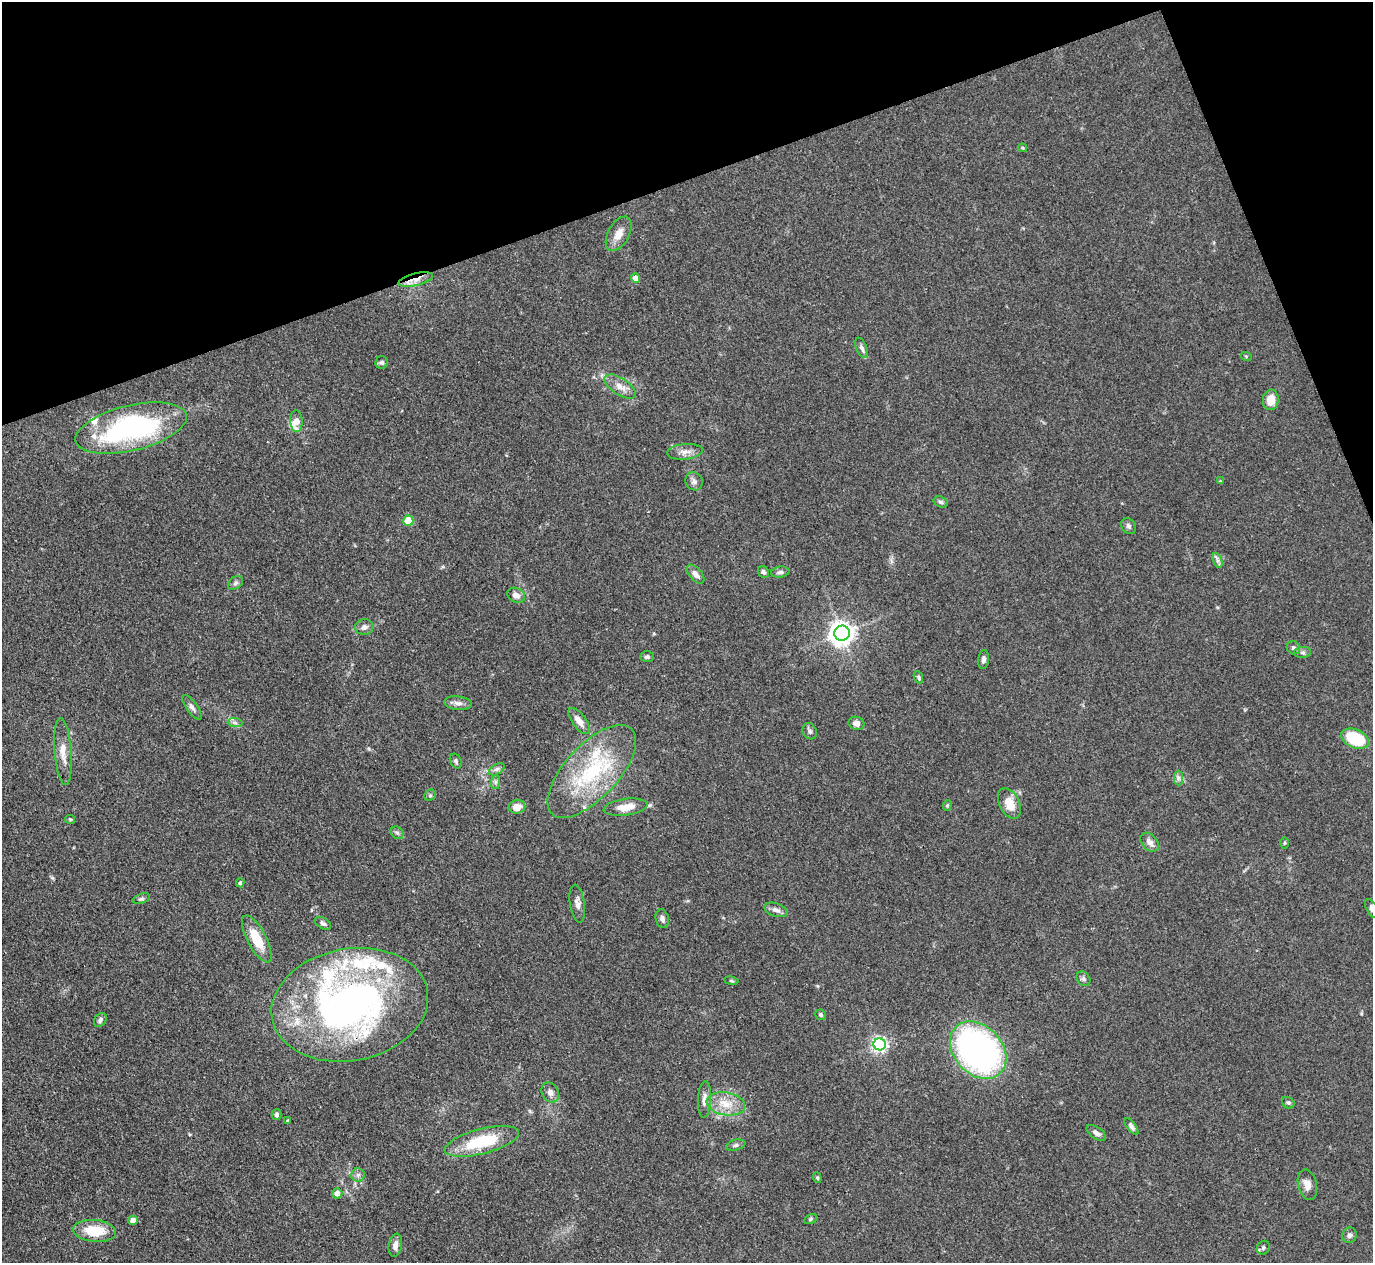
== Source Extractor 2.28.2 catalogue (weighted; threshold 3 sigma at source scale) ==
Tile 3 of 4 x 4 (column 3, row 1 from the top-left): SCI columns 2745-4115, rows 4063-5323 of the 5489 x 5476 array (HDU 1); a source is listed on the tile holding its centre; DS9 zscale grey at full resolution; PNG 1375 x 1265 px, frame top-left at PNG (2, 2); each listed source drawn as its Kron ellipse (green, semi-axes under 4 px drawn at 4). Shown black and unused: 18% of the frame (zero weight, under 3 of 4 exposures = <1% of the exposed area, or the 3 px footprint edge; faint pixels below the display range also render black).
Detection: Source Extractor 2.28.2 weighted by HDU 2 'WHT'; one run over the whole footprint, this tile lists its part. Background 0.114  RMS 0.0067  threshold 0.03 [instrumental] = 3 sigma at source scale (4.5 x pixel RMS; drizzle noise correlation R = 1.50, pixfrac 1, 0.05/0.05 arcsec/px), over >= 5 px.
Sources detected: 97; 10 inside a brighter listed object's ellipse — not listed separately; the other 87 listed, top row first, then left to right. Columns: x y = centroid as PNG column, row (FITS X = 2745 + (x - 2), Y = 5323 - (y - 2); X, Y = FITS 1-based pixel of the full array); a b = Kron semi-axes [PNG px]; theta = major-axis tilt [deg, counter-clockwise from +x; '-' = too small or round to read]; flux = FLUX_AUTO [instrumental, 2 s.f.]
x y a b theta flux
1023 148 4 3 - 0.8
619 234 19 10 61 7.3
635 278 4 4 - 5
416 279 17 6 14 6.6
862 348 11 5 -67 2.1
1246 356 5 3 - 0.66
382 362 6 6 - 1.6
620 387 18 8 -34 6.5
1271 400 10 8 84 9.2
296 421 11 6 -87 8.8
131 428 57 22 14 130
685 452 18 8 5 4.9
694 481 9 8 - 2.6
1220 481 3 3 - 0.55
941 502 7 5 -18 1.7
408 521 5 5 - 20
1129 526 8 7 - 1.9
1218 561 8 4 -72 2
763 572 6 5 - 1.9
780 572 9 5 8 1.8
696 574 11 6 -48 3.5
236 583 8 5 41 1.7
516 595 9 7 -26 4.3
364 627 9 7 9 3.1
842 633 8 7 - 590
1293 648 7 6 - 1.8
1303 652 8 5 5 1.7
647 657 7 5 1 1.6
983 660 9 5 83 2.1
918 677 6 4 -64 1.1
458 703 14 6 -7 3.3
192 707 14 5 -54 2.5
579 721 15 7 -53 5.6
235 723 7 4 -2 1.7
856 723 8 6 -17 3.3
810 731 8 7 - 1.9
1355 739 14 9 -24 30
63 752 33 8 -85 9.3
456 761 8 5 -64 1.6
497 769 8 5 31 2.1
592 771 58 26 47 65
1178 778 7 4 90 1.7
495 782 7 4 90 1.4
430 795 6 5 - 1.1
1009 804 16 10 -64 11
947 805 5 4 - 0.92
517 807 8 7 - 6.8
625 807 22 8 8 11
70 819 5 4 - 0.8
397 833 7 5 -43 1.5
1150 842 11 7 -47 3.9
1285 843 6 4 88 0.84
240 883 4 3 - 1.1
141 899 9 5 17 1.5
577 903 19 7 -81 4.2
1372 908 10 5 -62 2.1
776 910 12 6 -19 3
662 919 9 6 -76 2.5
323 923 9 5 -31 1.9
257 939 26 9 -62 18
1083 979 8 6 -53 1.8
731 981 7 3 -9 0.8
350 1005 79 56 11 300
821 1015 5 5 - 1.2
100 1020 8 5 54 2
880 1044 6 6 - 180
978 1050 32 24 -47 220
550 1093 10 8 -56 3.4
704 1099 18 6 87 4.3
1288 1103 6 5 - 1.2
726 1104 19 11 -9 11
277 1115 5 5 - 1.7
288 1121 3 3 - 1.1
1131 1127 10 4 -53 2.1
1096 1133 11 5 -35 2.9
482 1141 38 12 14 35
736 1145 10 5 14 1.8
358 1175 7 6 - 2
817 1178 5 4 - 0.99
1307 1185 15 9 -76 4.9
337 1193 5 5 - 4.9
811 1219 7 4 29 1.1
133 1220 4 4 - 6.5
95 1231 21 11 -6 20
1349 1235 8 7 - 2.2
395 1245 11 6 81 3.8
1263 1248 7 6 - 1.6
Overlapping masked pixels (flux is a lower limit): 2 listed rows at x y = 416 279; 350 1005
Isophote crosses this tile's border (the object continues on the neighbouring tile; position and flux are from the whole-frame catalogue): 1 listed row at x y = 1372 908